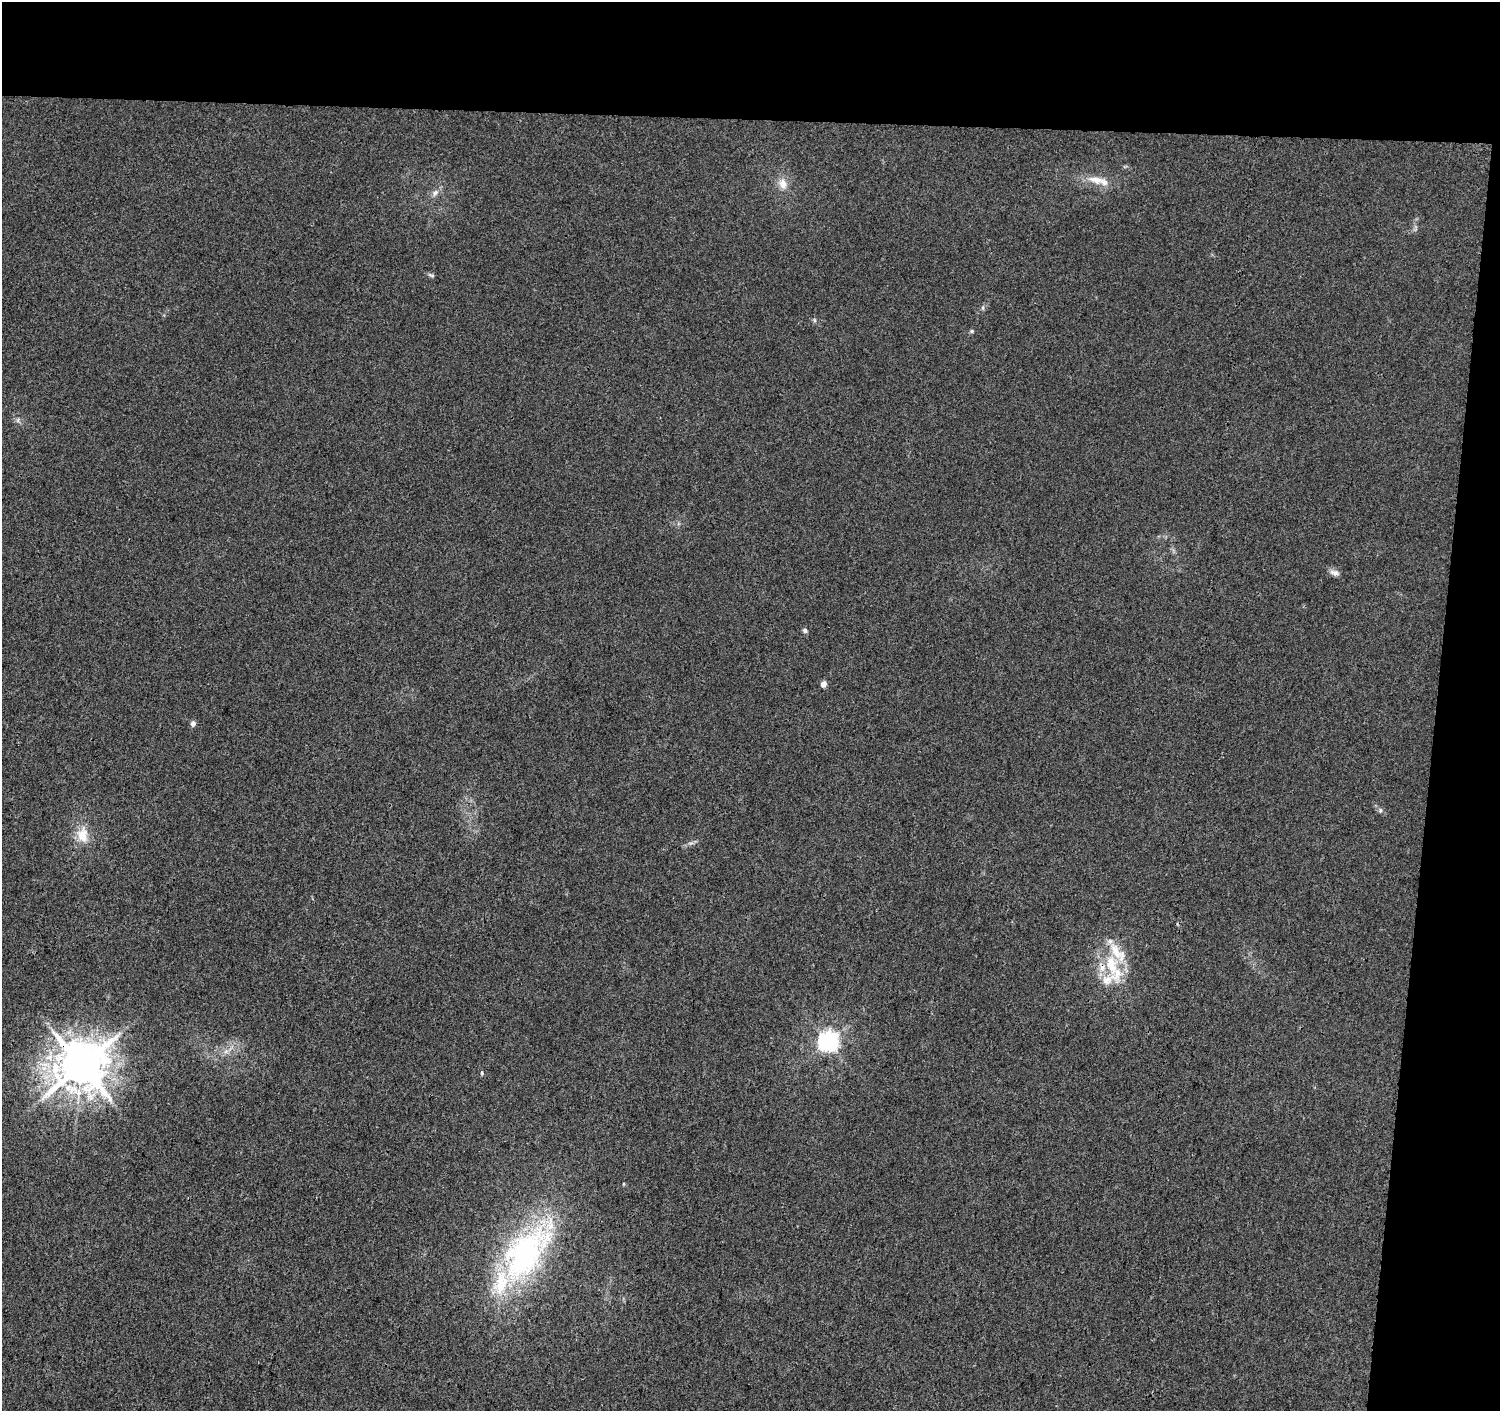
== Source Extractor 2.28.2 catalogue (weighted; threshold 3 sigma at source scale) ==
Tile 3 of 3 x 3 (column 3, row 1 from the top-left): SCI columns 3008-4505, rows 3105-4513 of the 4505 x 4741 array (HDU 1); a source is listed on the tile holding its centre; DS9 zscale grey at full resolution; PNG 1502 x 1413 px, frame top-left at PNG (2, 2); no overlay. Shown black and unused: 13% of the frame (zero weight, under 3 of 4 exposures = <1% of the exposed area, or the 3 px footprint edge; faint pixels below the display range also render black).
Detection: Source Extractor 2.28.2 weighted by HDU 2 'WHT'; one run over the whole footprint, this tile lists its part. Background 0.00355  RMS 0.0037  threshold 0.0167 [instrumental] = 3 sigma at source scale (4.5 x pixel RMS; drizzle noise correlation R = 1.50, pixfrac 1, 0.0396/0.0396 arcsec/px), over >= 5 px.
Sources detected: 25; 6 inside a brighter listed object's ellipse — not listed separately; the other 19 listed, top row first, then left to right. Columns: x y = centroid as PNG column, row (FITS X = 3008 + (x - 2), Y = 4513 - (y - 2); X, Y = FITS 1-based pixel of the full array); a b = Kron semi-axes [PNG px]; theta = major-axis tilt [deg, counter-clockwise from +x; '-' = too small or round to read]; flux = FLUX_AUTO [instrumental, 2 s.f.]
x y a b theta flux
1096 180 26 9 -8 5.4
783 184 13 10 -79 3.5
435 193 11 6 46 1.7
431 275 9 4 -22 0.7
814 320 6 4 -71 0.5
972 331 5 5 - 0.5
18 420 7 4 72 0.63
1334 573 13 7 -18 1.7
805 631 6 6 - 0.88
823 684 5 4 - 3.7
193 724 6 5 - 1.5
1380 810 6 5 - 0.71
82 835 18 15 -81 6.7
1111 964 26 15 -79 14
828 1042 7 7 - 230
226 1051 7 4 19 1
81 1065 14 13 - 1600
482 1073 5 4 - 0.59
525 1253 76 40 52 90
Overlapping masked pixels (flux is a lower limit): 1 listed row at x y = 81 1065